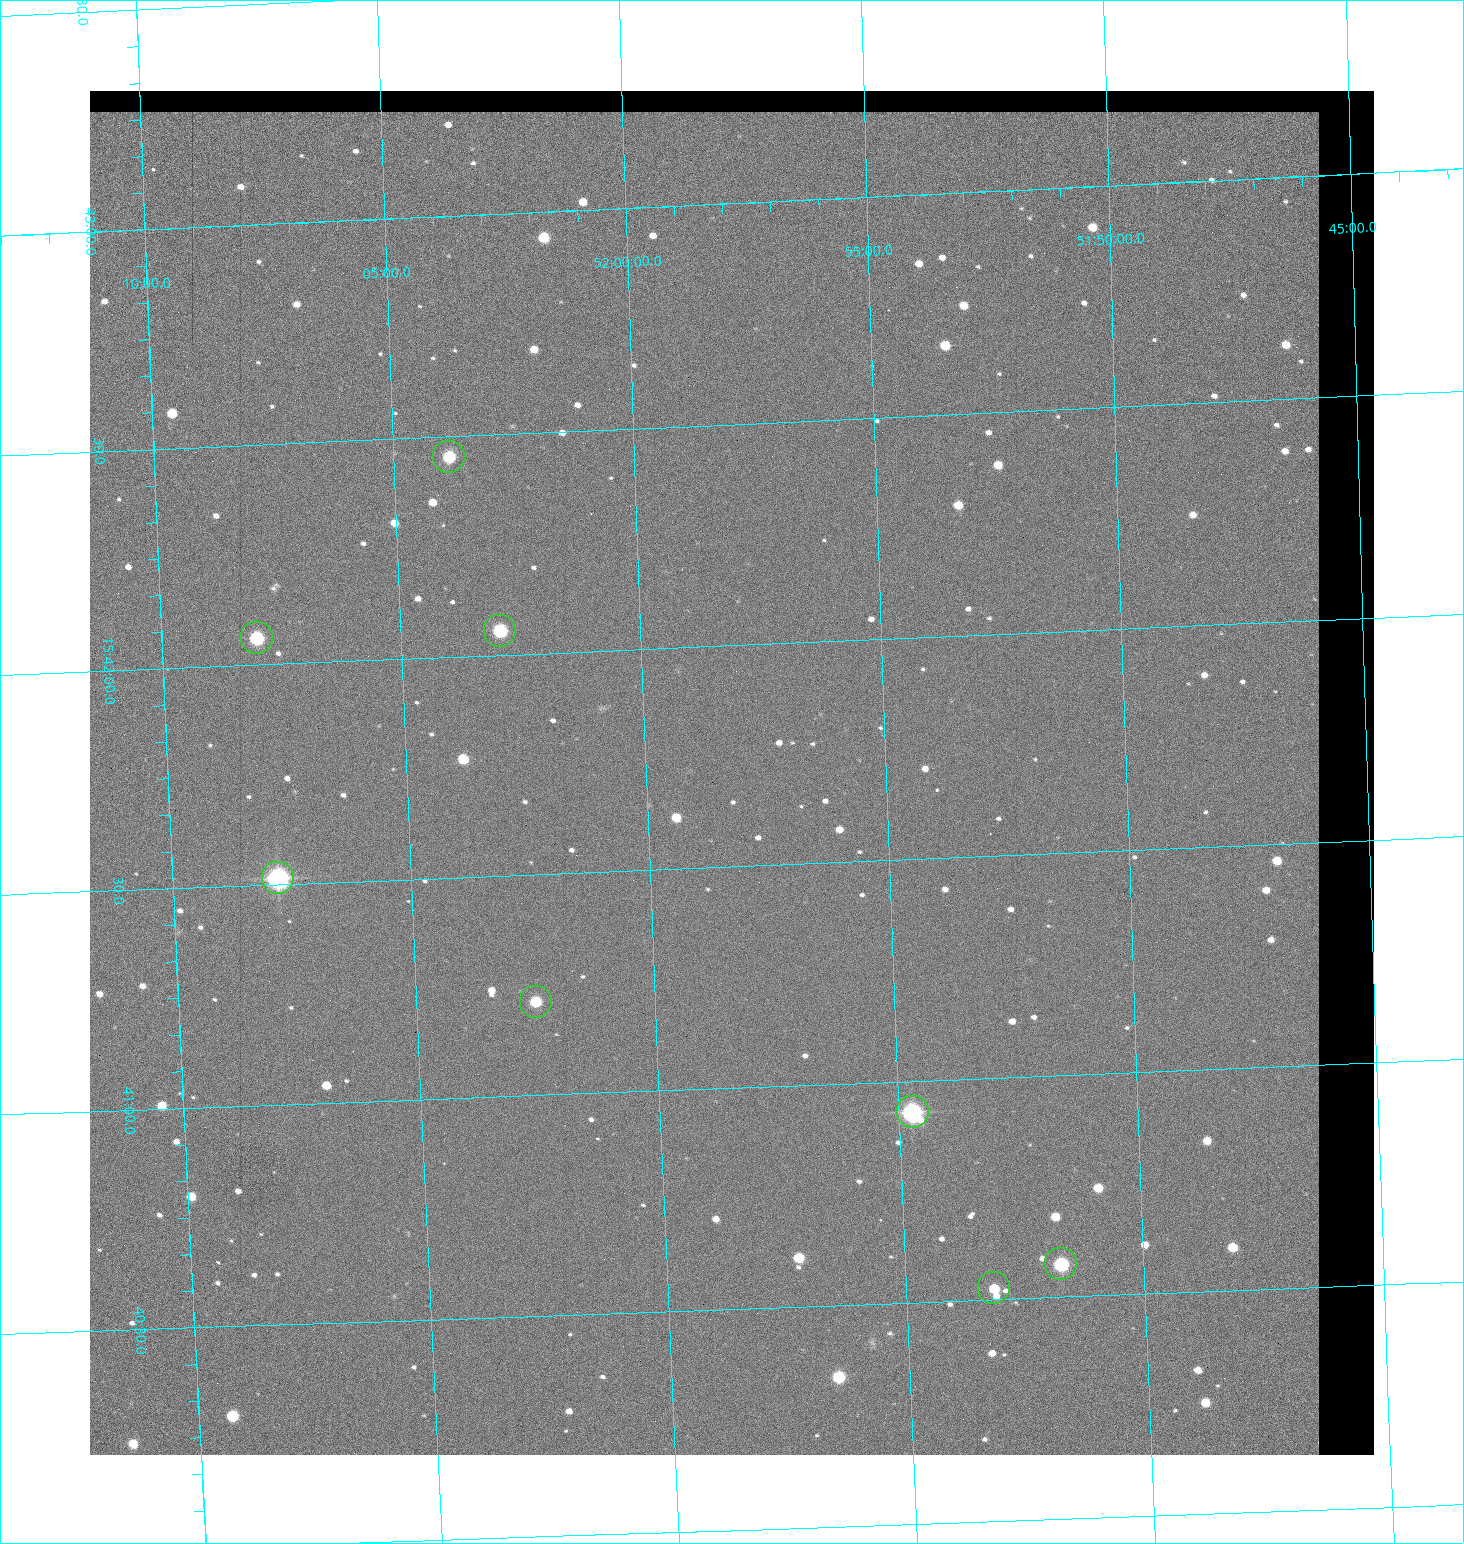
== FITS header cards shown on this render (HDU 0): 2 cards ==
NAXIS1  =                 1284 / length of data axis 1
NAXIS2  =                 1364 / length of data axis 2

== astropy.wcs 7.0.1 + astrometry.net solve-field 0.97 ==
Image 1284 x 1364 px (HDU 0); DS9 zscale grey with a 90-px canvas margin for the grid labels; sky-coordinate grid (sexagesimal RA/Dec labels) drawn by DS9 from the SOLVED WCS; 8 Tycho-2 reference stars matched to detected sources circled (green)
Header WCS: RA---TAN/DEC--TAN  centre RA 15:41:43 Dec +51:58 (235.43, +51.97 deg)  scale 1.26 arcsec/px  FOV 26.9' x 28.5'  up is +92 deg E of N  parity flipped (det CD > 0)
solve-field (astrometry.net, Tycho-2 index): VERIFIED the header's WCS against the Tycho-2 star catalogue (8 matches, 0 conflicts) and refined it, rather than solving blind
Solved WCS: RA---TAN-SIP/DEC--TAN-SIP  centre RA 15:41:43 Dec +51:58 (235.43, +51.97 deg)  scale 1.25 arcsec/px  FOV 26.8' x 28.5'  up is +92 deg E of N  parity flipped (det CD > 0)
The solver's refit moves the header's centre by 0.53 arcsec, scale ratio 0.9975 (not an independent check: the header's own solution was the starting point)
Tycho-2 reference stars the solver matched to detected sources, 8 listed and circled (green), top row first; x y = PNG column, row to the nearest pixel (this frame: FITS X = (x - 90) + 1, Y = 1364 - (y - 91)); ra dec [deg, ICRS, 3 dp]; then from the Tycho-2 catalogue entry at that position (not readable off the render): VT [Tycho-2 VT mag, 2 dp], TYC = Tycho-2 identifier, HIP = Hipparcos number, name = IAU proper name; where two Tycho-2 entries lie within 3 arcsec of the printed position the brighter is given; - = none
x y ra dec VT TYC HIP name
449 457 235.614 +52.064 11.61 3489-1132-1 - -
500 631 235.514 +52.049 11.19 3489-1407-1 - -
257 638 235.515 +52.133 11.12 3489-1380-1 - -
278 878 235.378 +52.130 9.31 3489-1322-1 76850 -
536 1002 235.303 +52.042 11.52 3489-958-1 - -
913 1112 235.232 +51.912 9.59 3489-824-1 - -
1061 1264 235.143 +51.862 10.97 3489-1016-1 - -
994 1288 235.131 +51.886 12.29 3489-908-1 - -